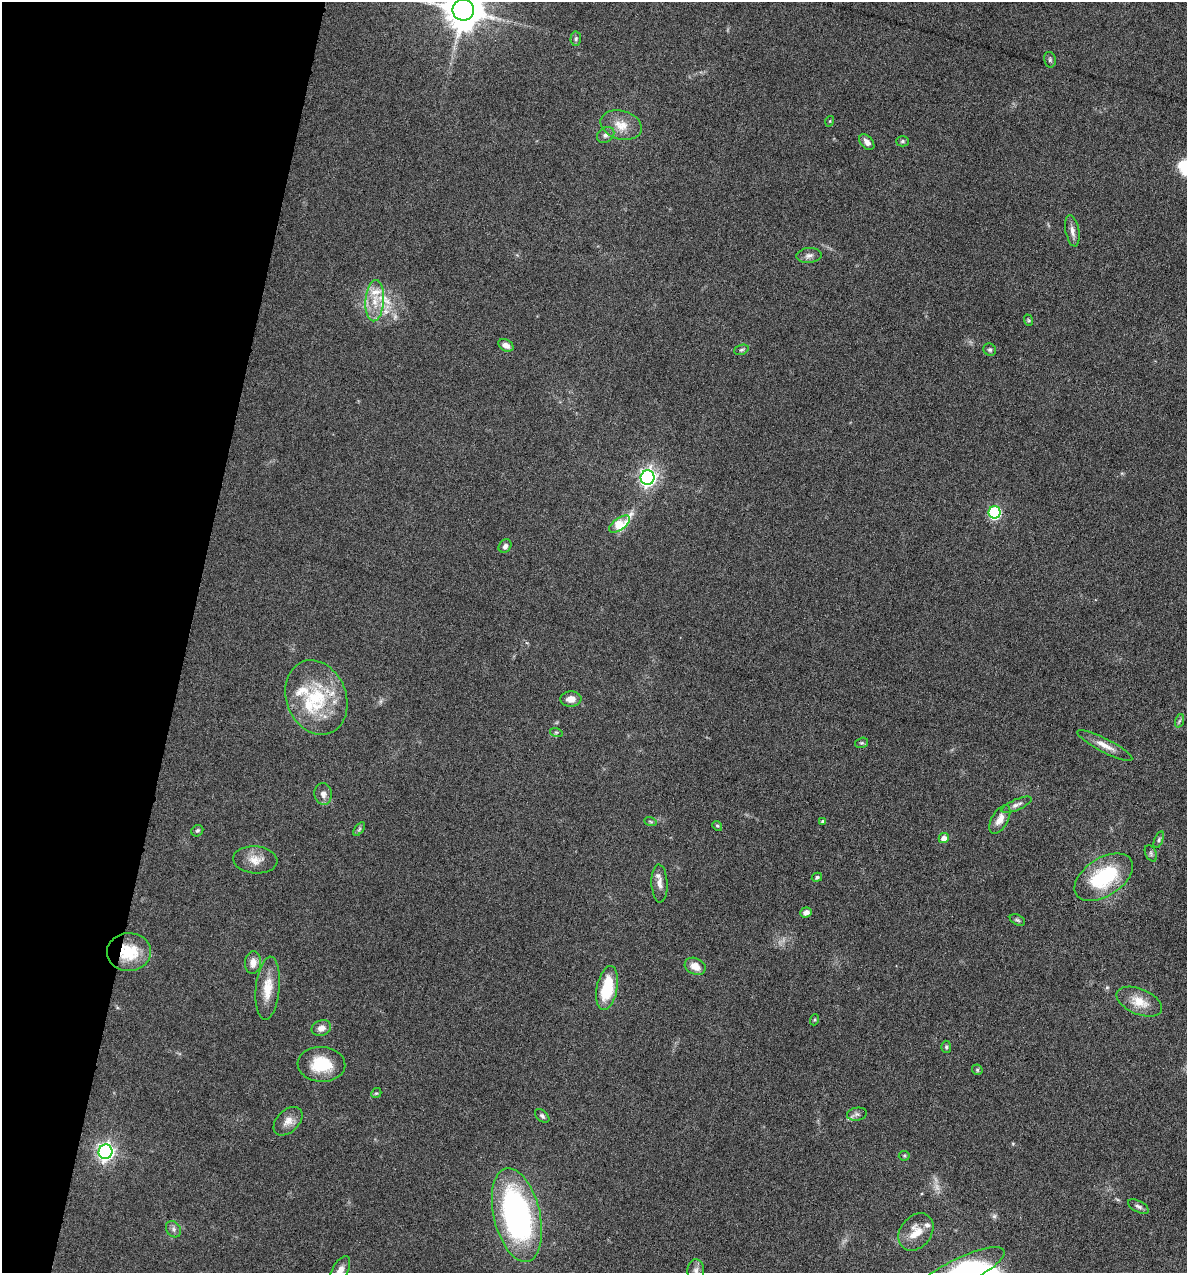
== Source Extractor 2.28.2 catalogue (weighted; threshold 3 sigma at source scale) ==
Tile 9 of 4 x 4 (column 1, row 3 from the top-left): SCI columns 122-1306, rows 1272-2542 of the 5105 x 5085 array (HDU 1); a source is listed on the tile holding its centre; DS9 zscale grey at full resolution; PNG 1189 x 1275 px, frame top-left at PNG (2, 2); each listed source drawn as its Kron ellipse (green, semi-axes under 4 px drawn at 4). Shown black and unused: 16% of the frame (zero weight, under 4 of 8 exposures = <1% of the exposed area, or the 3 px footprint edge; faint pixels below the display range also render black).
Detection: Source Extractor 2.28.2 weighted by HDU 2 'WHT'; one run over the whole footprint, this tile lists its part. Background 0.148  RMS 0.0057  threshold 0.0233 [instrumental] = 3 sigma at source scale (4.09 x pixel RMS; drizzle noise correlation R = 1.36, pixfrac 0.8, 0.05/0.05 arcsec/px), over >= 5 px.
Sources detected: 71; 5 inside a brighter listed object's ellipse — not listed separately; the other 66 listed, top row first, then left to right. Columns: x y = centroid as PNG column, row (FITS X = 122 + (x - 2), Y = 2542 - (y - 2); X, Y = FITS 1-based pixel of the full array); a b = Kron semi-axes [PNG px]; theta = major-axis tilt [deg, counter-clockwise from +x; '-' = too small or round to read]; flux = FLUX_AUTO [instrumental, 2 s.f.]
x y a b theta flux
463 10 10 10 - 1700
576 39 7 5 87 1.1
1050 60 8 6 -77 1
830 121 5 3 - 0.52
621 125 21 14 -16 8.9
606 135 9 7 35 2.1
902 141 6 5 - 0.96
867 142 9 6 -49 2.8
1072 231 16 6 -79 3
809 255 13 7 5 2.4
375 301 21 9 86 9.1
1028 320 6 3 -71 0.65
506 345 8 5 -29 3.2
741 350 7 5 18 0.96
990 350 6 6 - 1.1
648 478 7 7 - 190
995 512 6 6 - 58
620 524 12 6 36 24
505 546 7 5 48 1.7
316 697 38 29 -68 36
571 699 10 7 2 3.8
1179 721 7 4 71 1
556 732 6 4 -18 0.75
862 743 7 5 18 0.88
1105 745 31 7 -27 5.5
323 794 11 8 -80 2.9
1016 805 16 5 23 2.2
1000 819 16 8 60 4.8
650 821 6 4 -20 0.73
823 822 4 3 - 1.3
717 826 5 4 - 0.67
359 829 8 4 53 0.97
197 831 6 5 - 0.99
944 838 5 5 - 3.8
1159 840 9 4 69 1.1
1151 853 9 5 -64 1.2
255 860 22 13 -5 7.1
817 877 5 4 - 1.1
1104 877 32 19 33 40
659 883 19 8 -87 4.1
806 912 6 5 - 2.5
1017 920 8 5 -27 0.99
129 952 22 19 2 19
253 963 11 8 85 4.1
695 966 11 8 -26 6.2
268 988 32 12 85 11
607 988 22 10 79 23
1139 1002 24 12 -23 9.4
814 1020 5 4 - 0.66
321 1028 10 7 22 3.4
946 1047 6 5 - 0.92
321 1064 24 17 -3 18
977 1070 5 5 - 0.75
376 1093 5 4 - 0.73
857 1114 10 6 9 1.8
542 1116 8 5 -41 1.3
288 1121 17 11 44 4.8
105 1152 7 7 - 200
904 1156 5 5 - 0.66
1138 1207 11 5 -27 1.7
517 1215 48 23 -77 130
173 1229 9 7 -55 1.9
916 1232 20 15 51 9.7
340 1270 16 7 61 4.3
696 1270 11 8 88 2.7
961 1271 48 13 26 36
Overlapping masked pixels (flux is a lower limit): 1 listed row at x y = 129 952
Isophote crosses this tile's border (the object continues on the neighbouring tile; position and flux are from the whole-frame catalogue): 4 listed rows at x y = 463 10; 340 1270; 696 1270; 961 1271